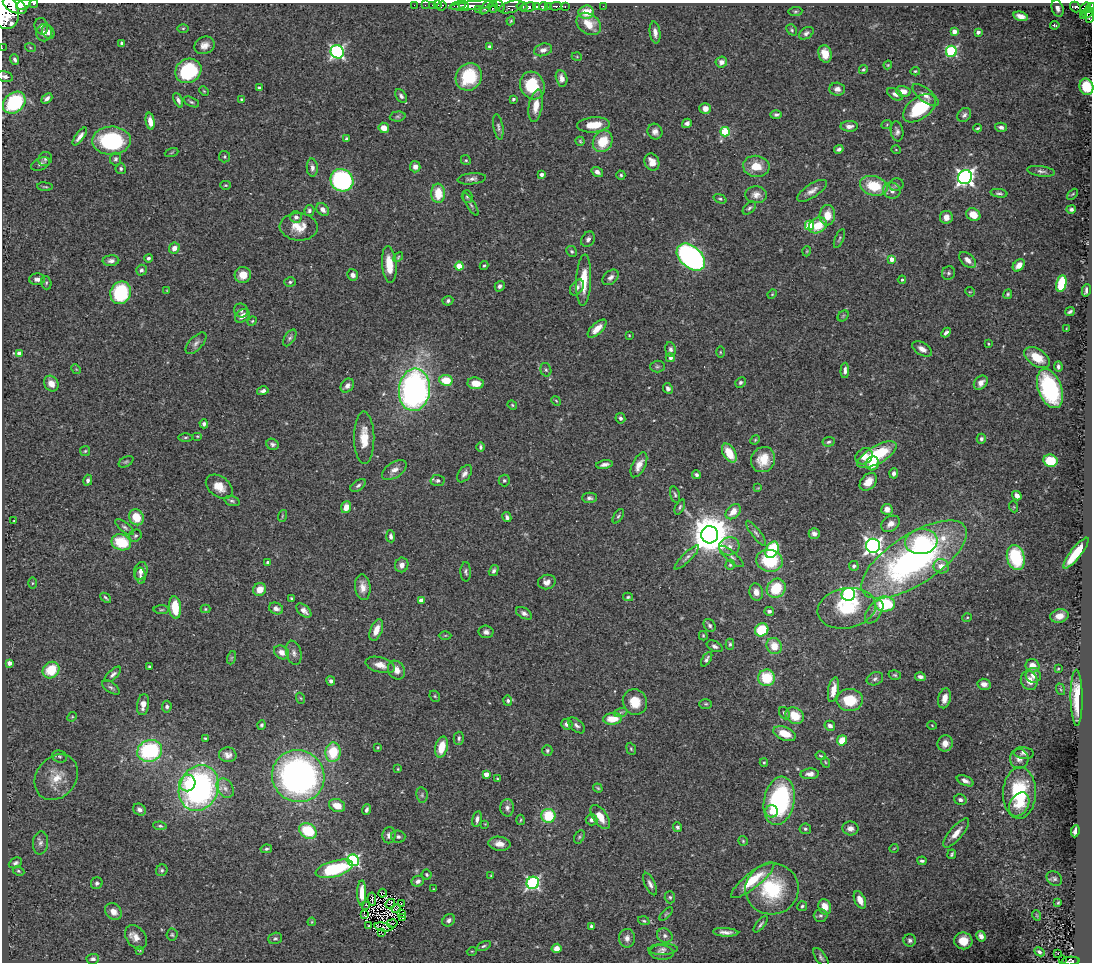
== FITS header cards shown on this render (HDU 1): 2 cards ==
NAXIS1  =                 1090
NAXIS2  =                  960

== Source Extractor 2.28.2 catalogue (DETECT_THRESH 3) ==
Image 1090 x 960 px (HDU 1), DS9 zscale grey, 1 PNG px = 1 image px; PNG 1094 x 964 px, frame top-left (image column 1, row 960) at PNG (2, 3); each listed source drawn as its Kron ellipse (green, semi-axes under 4 px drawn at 4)
Background 0.885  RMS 0.031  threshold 0.0945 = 3 sigma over >= 5 px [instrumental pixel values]
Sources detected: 493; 2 with non-positive FLUX_AUTO (blend fragments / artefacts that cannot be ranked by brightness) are neither listed nor drawn; the other 491 listed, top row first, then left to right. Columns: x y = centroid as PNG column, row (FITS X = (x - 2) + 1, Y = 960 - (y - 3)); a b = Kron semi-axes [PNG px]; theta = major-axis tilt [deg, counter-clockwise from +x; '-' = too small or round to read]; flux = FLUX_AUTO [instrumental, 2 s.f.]
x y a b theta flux
23 4 7 4 25 2000
34 4 4 3 - 190
15 5 13 7 -27 5200
414 5 2 2 - 17
425 5 2 2 - 3.1
432 5 2 2 - 23
438 5 2 2 - 22
458 5 8 3 10 800
464 5 5 3 - 940
473 5 24 4 6 2300
499 5 7 4 -54 350
442 6 5 3 - 39
522 6 5 3 - 1100
536 6 4 3 - 690
543 6 4 3 - 920
548 6 3 3 - 500
556 6 6 3 0 320
565 6 3 3 - 150
603 6 2 2 - 6.3
486 7 8 4 51 300
493 7 6 4 87 420
511 7 12 5 17 780
528 7 8 4 14 1300
1075 7 6 4 -48 310
1058 8 8 5 -72 9.4
1086 8 5 5 - 480
1090 8 5 3 - 390
478 9 3 2 - 50
4 11 18 14 -70 8800
586 12 7 6 - 36
795 12 7 4 6 3.7
1088 13 6 4 40 390
1083 15 3 2 - 34
1021 16 7 4 -14 14
1090 16 7 3 88 350
511 21 4 3 - 2.3
589 24 13 10 -35 34
1055 25 4 3 - 3.2
41 26 8 6 -75 5.9
183 28 5 3 - 2.5
792 30 6 4 -50 3.3
954 31 4 4 - 17
48 32 7 5 -56 11
655 32 11 5 -82 11
978 32 4 3 - 9.9
44 33 8 8 - 13
806 33 8 5 34 6
122 43 4 3 - 4
205 45 10 8 23 15
30 47 5 3 - 2.1
489 47 3 3 - 4.9
2 48 2 2 - 12
543 50 9 6 16 9.4
951 51 5 5 - 210
337 52 7 6 - 470
825 54 9 6 -77 26
577 57 5 3 - 1.6
15 59 5 4 - 5.5
721 62 6 5 - 9.7
888 65 4 3 - 2.2
863 70 4 4 - 3
188 71 13 12 - 160
915 71 5 4 - 2.4
5 76 8 5 -14 6.1
469 77 14 12 54 98
562 78 8 5 -77 13
532 85 14 12 -65 83
1086 87 8 7 - 70
259 88 3 3 - 4.1
837 89 8 6 -2 10
204 91 5 3 - 1.9
903 91 7 5 -15 17
895 94 9 5 -31 7
925 95 16 6 -38 14
401 96 7 5 -56 6.7
47 98 6 4 40 6.8
241 99 4 3 - 2
513 99 4 3 - 3.6
178 100 8 4 -65 6.6
191 102 8 4 -25 4.5
14 103 12 9 40 150
536 106 16 6 80 25
705 108 6 5 - 13
919 108 19 11 36 110
776 115 6 4 2 4.9
964 115 8 6 50 6.6
398 116 8 5 5 4.1
150 121 8 4 -82 20
687 123 5 4 - 6.5
887 124 5 3 - 2
593 125 17 7 5 43
849 126 8 5 0 11
498 127 13 5 -80 6.2
1001 127 6 4 -16 6.8
384 128 5 5 - 21
978 128 4 3 - 3.1
897 131 10 6 -82 7.8
655 132 8 7 - 11
725 132 5 5 - 110
80 136 10 4 53 11
346 139 4 3 - 3.4
111 141 19 14 1 220
580 141 4 4 - 2.6
603 141 11 9 58 60
839 149 5 4 - 6
896 150 5 3 - 1.5
172 153 7 3 19 2.2
224 157 6 5 - 3.5
45 159 7 6 - 5.3
116 159 6 5 - 5.4
466 160 5 4 - 3.3
652 162 9 7 -64 22
40 164 10 6 24 8
756 166 13 10 -8 38
415 167 6 5 - 9.3
312 168 9 5 -86 7.7
121 169 5 5 - 4.5
1041 171 14 5 -8 6.3
597 172 6 4 -35 9.3
541 175 4 4 - 9.3
621 175 4 4 - 3.4
965 177 7 6 - 860
472 179 14 5 6 8.8
342 180 12 11 - 400
226 185 5 4 - 2.5
896 185 7 6 - 4.9
874 186 14 9 -14 72
45 187 8 3 -5 2.9
892 190 9 8 - 16
812 191 17 6 32 14
438 193 9 7 -88 52
999 193 8 4 -8 4.6
1072 194 6 2 45 1.9
756 195 11 8 -3 13
467 197 6 5 - 4
720 199 7 4 -20 3.4
471 204 13 4 -58 5.8
749 208 8 5 43 4.6
323 209 7 5 -44 12
1071 209 5 4 - 4.8
309 211 5 5 - 5.2
973 214 7 6 - 27
827 215 10 8 85 32
296 217 6 5 - 7.7
946 217 6 6 - 17
809 225 5 4 - 96
818 225 9 7 33 44
299 227 19 13 -3 37
839 238 10 3 67 3.3
588 239 8 6 60 7.2
174 248 6 5 - 15
571 251 6 5 - 3.9
807 251 5 3 - 1.9
398 257 6 3 46 2.4
691 257 16 10 -41 610
148 258 4 4 - 4.6
892 259 4 4 - 17
968 260 10 6 -42 14
111 261 8 5 5 7.5
389 264 18 7 -85 43
1019 265 7 5 48 15
459 266 4 4 - 64
484 266 4 3 - 3
141 270 5 5 - 5.4
948 273 7 6 - 4.6
243 275 8 8 - 29
353 275 6 5 - 7
611 277 9 6 42 8.8
37 279 8 5 2 8.4
584 280 26 7 87 50
902 280 4 3 - 3
290 282 6 4 15 3.9
46 283 6 5 - 3.3
1061 284 8 5 77 91
500 286 5 5 - 7.2
577 287 9 6 54 8.5
1086 290 6 3 77 6.5
167 291 4 2 - 1.5
970 292 5 4 - 2.2
121 293 11 10 - 160
772 294 5 4 - 2.3
1008 294 5 4 - 3.5
448 301 5 4 - 4.8
241 310 7 6 - 6.1
1070 312 5 3 - 4.4
242 316 8 6 41 16
843 316 6 4 45 3.1
252 321 5 4 - 2.4
597 329 12 5 43 23
1066 329 4 2 - 1.5
946 332 5 3 - 5.5
629 335 3 2 - 1.7
290 338 9 5 57 5.4
196 343 13 6 46 8.6
988 344 3 2 - 2
670 349 7 5 -82 6.8
922 349 11 6 -30 11
720 352 5 3 - 2.2
19 353 4 4 - 15
670 358 4 4 - 8.6
1037 358 14 8 -34 40
657 367 7 6 - 4
1058 367 5 3 - 5
76 369 5 4 - 2.1
546 370 7 5 -73 4.1
845 370 7 4 88 7.8
446 380 7 5 -8 48
740 382 5 5 - 4.9
476 383 8 6 -7 29
981 383 8 6 45 11
51 384 8 6 -56 17
347 386 8 6 49 9.2
668 388 6 4 -64 6.6
1050 389 20 11 -69 270
414 390 21 15 85 730
263 391 6 4 14 6.8
556 401 5 4 - 2.1
512 405 5 4 - 2.8
620 418 5 5 - 5
204 424 4 4 - 5.5
197 436 5 4 - 2.4
185 437 7 3 1 3.2
364 438 26 10 -89 44
981 439 5 4 - 5
755 440 5 4 - 2.4
829 442 6 4 7 4.4
272 444 6 5 - 5.7
480 447 5 4 - 4.4
85 451 5 5 - 3.1
729 453 10 6 -60 44
877 455 22 9 30 110
864 456 9 7 34 20
763 460 13 11 56 39
1050 461 7 6 - 66
126 462 8 5 30 3.9
872 463 7 6 - 36
604 464 8 4 8 8.6
639 465 13 6 63 19
394 470 14 7 33 14
894 473 5 4 - 7
464 474 10 6 54 10
696 475 4 4 - 5.1
88 480 5 4 - 6
504 480 6 5 - 4.7
438 481 7 5 -3 6.6
868 482 10 7 47 25
358 485 9 5 33 6
219 487 15 10 -37 30
758 488 4 4 - 1.9
675 495 8 4 -75 4.2
1017 496 5 4 - 13
589 498 7 5 -1 6.4
232 501 8 4 -16 4.4
346 507 6 5 - 20
680 507 8 4 65 4
1014 507 5 3 - 2.1
887 509 5 5 - 17
733 512 9 6 45 23
282 516 6 3 72 2.3
618 516 8 4 58 4.1
136 517 8 7 - 48
507 517 5 4 - 5.7
14 521 2 2 - 1.5
890 524 10 7 31 15
125 527 11 4 -38 6
756 533 15 4 -53 7.9
814 534 5 5 - 9.6
710 535 8 8 - 7000
135 536 6 5 - 4.1
391 536 6 4 -85 6.3
121 542 10 8 -19 83
921 542 16 12 8 110
729 546 10 9 - 15
873 546 7 7 - 940
772 550 9 6 62 150
1076 553 19 5 52 84
731 556 15 5 -40 8.1
687 557 16 4 44 7.8
1016 557 13 8 -76 130
914 559 61 25 33 750
769 561 13 11 -12 97
268 562 4 4 - 6.7
402 565 7 6 - 12
730 565 5 4 - 3
854 566 5 4 - 5.3
941 566 8 7 - 20
141 571 9 6 71 13
494 571 6 4 59 5.4
466 572 10 5 -88 5.1
140 576 8 5 -82 6.1
547 582 9 7 15 13
32 583 6 4 89 2.3
363 587 13 7 -84 18
776 588 10 8 46 77
260 589 7 6 - 27
756 592 9 6 -81 15
848 594 7 6 - 470
628 597 5 3 - 2.8
106 598 6 2 -43 3.3
291 598 3 3 - 2.9
421 600 4 4 - 17
885 604 10 7 -2 130
175 608 11 6 -84 61
847 608 29 20 11 110
205 609 5 4 - 2.4
276 609 7 5 -22 8.8
161 610 8 4 1 2.9
304 611 9 5 -42 12
769 611 5 4 - 5.9
874 612 13 7 57 10
524 613 9 5 -30 7.7
1059 616 9 6 12 19
967 618 5 3 - 2
710 625 7 5 -53 5.9
376 630 11 6 68 20
762 630 7 6 - 91
486 632 7 6 - 7.9
445 635 6 4 1 2.8
703 636 5 3 - 2.2
730 644 5 4 - 3.3
715 646 8 5 -26 6.5
774 646 8 7 - 32
281 652 8 6 -34 15
294 653 12 7 -75 10
231 658 7 4 71 3.2
707 659 8 4 57 5.4
10 663 4 4 - 12
380 665 15 7 -15 19
149 666 3 3 - 2.5
1032 666 7 6 - 22
1058 669 3 3 - 1.9
51 670 9 7 42 66
396 670 10 8 -58 16
113 674 10 4 42 7.2
895 675 6 4 -16 3.5
1033 675 7 7 - 12
920 677 5 4 - 7.4
767 678 8 8 - 76
875 679 8 6 23 6.4
1029 680 10 8 -66 21
331 681 5 4 - 7.3
984 684 6 5 - 10
111 687 10 5 -36 5.4
1060 689 6 4 -70 2.7
833 690 13 5 80 24
435 696 6 5 - 3.1
300 698 5 3 - 2.1
945 698 10 6 77 18
1077 698 28 6 -89 51
850 700 13 11 -2 65
508 701 5 4 - 4.8
635 702 13 12 - 40
706 704 6 5 - 3.3
143 705 10 6 82 18
167 707 6 5 - 5.3
621 712 7 4 19 4.8
784 713 6 5 - 4.7
795 716 10 7 -34 39
72 717 5 4 - 2.6
613 719 9 6 4 39
567 724 6 5 - 8.5
261 725 5 4 - 3.9
576 725 10 6 -41 7.1
932 725 4 3 - 1.7
830 726 5 5 - 8.3
785 734 12 6 -21 36
205 738 4 3 - 2.4
459 738 6 5 - 4.6
842 740 5 5 - 33
945 743 8 7 - 15
378 747 3 3 - 1.8
441 747 11 6 76 41
631 749 6 4 -68 3
547 750 5 5 - 4
150 751 12 10 20 240
333 752 10 7 86 70
1024 753 10 6 -6 7.4
228 755 9 7 -4 11
821 756 5 3 - 2.5
59 757 8 6 -18 4.7
1019 759 10 9 - 13
764 762 4 4 - 2.6
825 762 5 3 - 2.1
398 769 3 3 - 2
486 774 4 4 - 20
810 774 9 5 3 10
298 776 26 25 - 810
56 777 24 19 53 50
497 779 3 3 - 2.1
965 781 9 4 -24 9.4
187 783 8 8 - 29
199 788 23 19 68 600
225 788 10 7 -56 12
598 788 5 3 - 2.6
1019 793 26 16 88 150
422 795 7 5 -79 4.9
960 800 6 5 - 6.3
779 801 24 15 79 300
1019 804 13 9 59 25
337 806 8 6 -23 27
507 808 9 7 90 7.6
139 810 7 5 -37 9.3
367 810 5 3 - 5.4
772 811 6 6 - 17
548 816 7 7 - 78
600 817 14 7 -55 28
477 819 8 4 79 7.4
521 820 5 3 - 2.3
591 820 6 5 - 7.1
485 824 4 4 - 1.6
160 826 7 4 -8 3.5
677 827 5 4 - 4.3
850 828 8 7 - 12
805 829 6 5 - 4
308 831 9 7 -30 96
1075 831 6 3 83 8.1
956 833 18 6 49 20
389 835 8 6 79 10
398 837 7 6 - 5.5
579 837 7 4 61 3.8
743 841 5 5 - 2.7
40 843 12 7 83 8.7
499 844 11 7 -7 18
894 848 4 3 - 1.5
266 849 6 4 10 4.1
952 854 5 3 - 3.3
353 860 6 5 - 360
922 861 4 3 - 4
15 863 7 5 24 5.5
334 869 19 8 16 160
162 870 6 5 - 4.3
18 871 6 4 -27 3
427 875 5 5 - 3.5
491 876 3 3 - 2.1
1054 879 8 6 -39 5.7
753 880 27 7 39 67
418 881 6 5 - 6.5
97 883 6 5 - 5.6
533 883 6 6 - 430
650 884 12 5 -66 8.2
433 889 4 2 - 1.3
772 889 26 25 - 150
362 893 12 4 90 26
383 893 4 3 - 1.3
670 897 6 5 - 4.2
372 899 7 2 -84 2.7
860 900 9 5 -65 20
401 903 3 2 - 4.9
1058 903 3 3 - 2.4
390 904 5 3 - 1.8
366 905 3 2 - 4.7
802 906 5 5 - 3.7
825 907 8 6 -70 23
396 909 4 2 - 1.4
113 912 9 7 -47 18
402 913 4 2 - 2.8
666 914 8 4 44 2.9
364 915 3 2 - 1.5
820 915 7 6 - 5
1036 915 5 3 - 1.9
403 917 3 2 - 4.1
449 920 7 5 45 6.8
644 921 6 4 -18 2.7
312 922 4 3 - 1.8
392 923 5 2 - 1.3
761 924 10 3 50 5
368 926 3 2 - 0.99
591 926 4 3 - 3.9
383 927 9 3 -11 2.5
381 932 2 2 - 480
726 932 13 4 -3 11
172 935 6 5 - 3.7
665 936 8 7 - 7
981 936 5 4 - 12
136 937 13 9 -54 19
275 938 7 5 18 4.8
627 938 9 8 - 12
910 940 6 6 - 6.1
963 941 9 8 - 35
484 946 8 4 25 4.1
557 948 5 4 - 16
663 949 14 5 2 8
139 950 4 3 - 2.5
472 951 5 3 - 2
662 952 12 7 -6 8.3
1039 952 6 4 -25 6.2
1058 953 3 2 - 2.6
821 957 11 5 -56 5.4
93 959 6 5 - 7.7
1062 960 3 2 - 14
1071 961 9 4 2 240
At the frame edge (FLAGS 8, measured only in part): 8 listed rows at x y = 23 4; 34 4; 1090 8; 4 11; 2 48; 5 76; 1086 87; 1071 961
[2 non-positive-flux detections neither listed nor drawn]